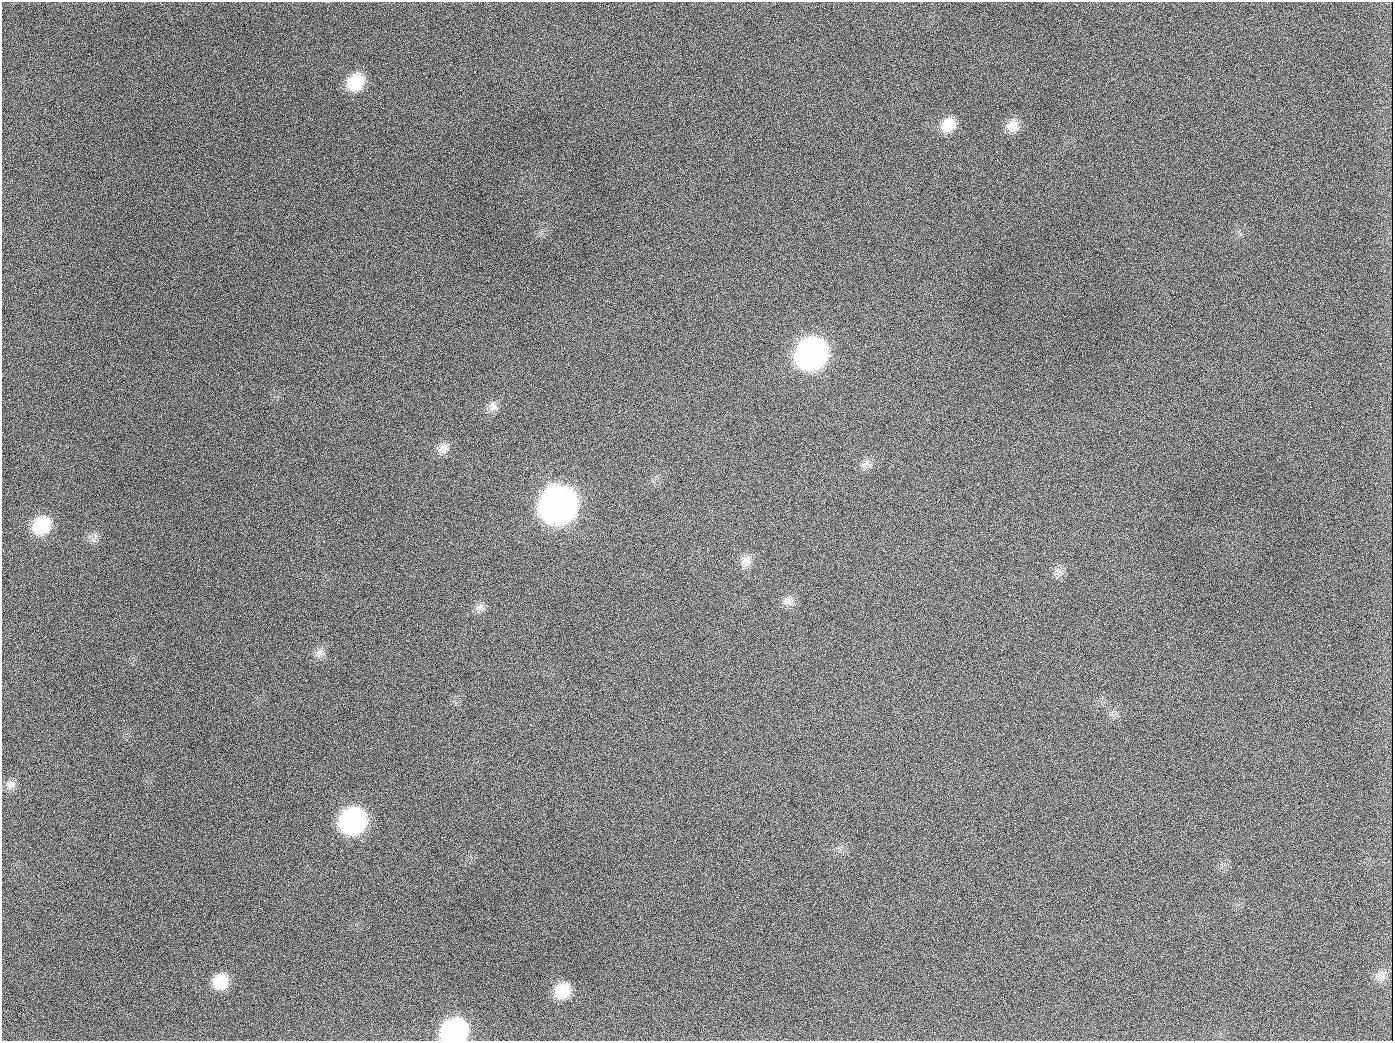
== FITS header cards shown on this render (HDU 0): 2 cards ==
NAXIS1  =                 1391
NAXIS2  =                 1039

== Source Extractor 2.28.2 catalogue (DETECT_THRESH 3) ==
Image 1391 x 1039 px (HDU 0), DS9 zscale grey, 1 PNG px = 1 image px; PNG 1395 x 1043 px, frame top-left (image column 1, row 1039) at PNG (2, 2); no overlay
Background 1410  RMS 67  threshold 201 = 3 sigma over >= 5 px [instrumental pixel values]
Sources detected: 24; all 24 listed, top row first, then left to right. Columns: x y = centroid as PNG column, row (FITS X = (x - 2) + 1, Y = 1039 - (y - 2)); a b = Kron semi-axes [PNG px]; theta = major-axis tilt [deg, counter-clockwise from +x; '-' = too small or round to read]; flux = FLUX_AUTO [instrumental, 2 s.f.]
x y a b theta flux
356 82 20 16 47 1.5e+05
948 125 18 15 47 8.6e+04
1012 125 17 14 47 5.5e+04
189 126 2 2 - 6.6e+03
811 354 20 17 43 2.5e+06
493 407 15 11 -39 3.2e+04
654 407 3 2 - 3.8e+03
443 448 16 12 19 4.1e+04
865 464 16 6 22 2.5e+04
558 505 21 18 45 5.7e+06
42 525 19 16 46 2.0e+05
95 536 9 3 85 1.2e+04
747 561 16 13 69 4.2e+04
1060 571 7 6 - 1.6e+04
788 601 15 12 -46 3.4e+04
480 607 12 6 10 2.1e+04
319 652 11 9 17 2.5e+04
11 785 14 11 32 2.8e+04
353 821 18 16 40 1.1e+06
1380 976 16 8 -41 2.0e+04
220 981 16 14 39 1.2e+05
562 991 16 14 40 1.2e+05
944 1026 3 2 - 5.5e+03
454 1031 18 15 20 9.5e+05
At the frame edge (FLAGS 8, measured only in part): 1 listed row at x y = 454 1031